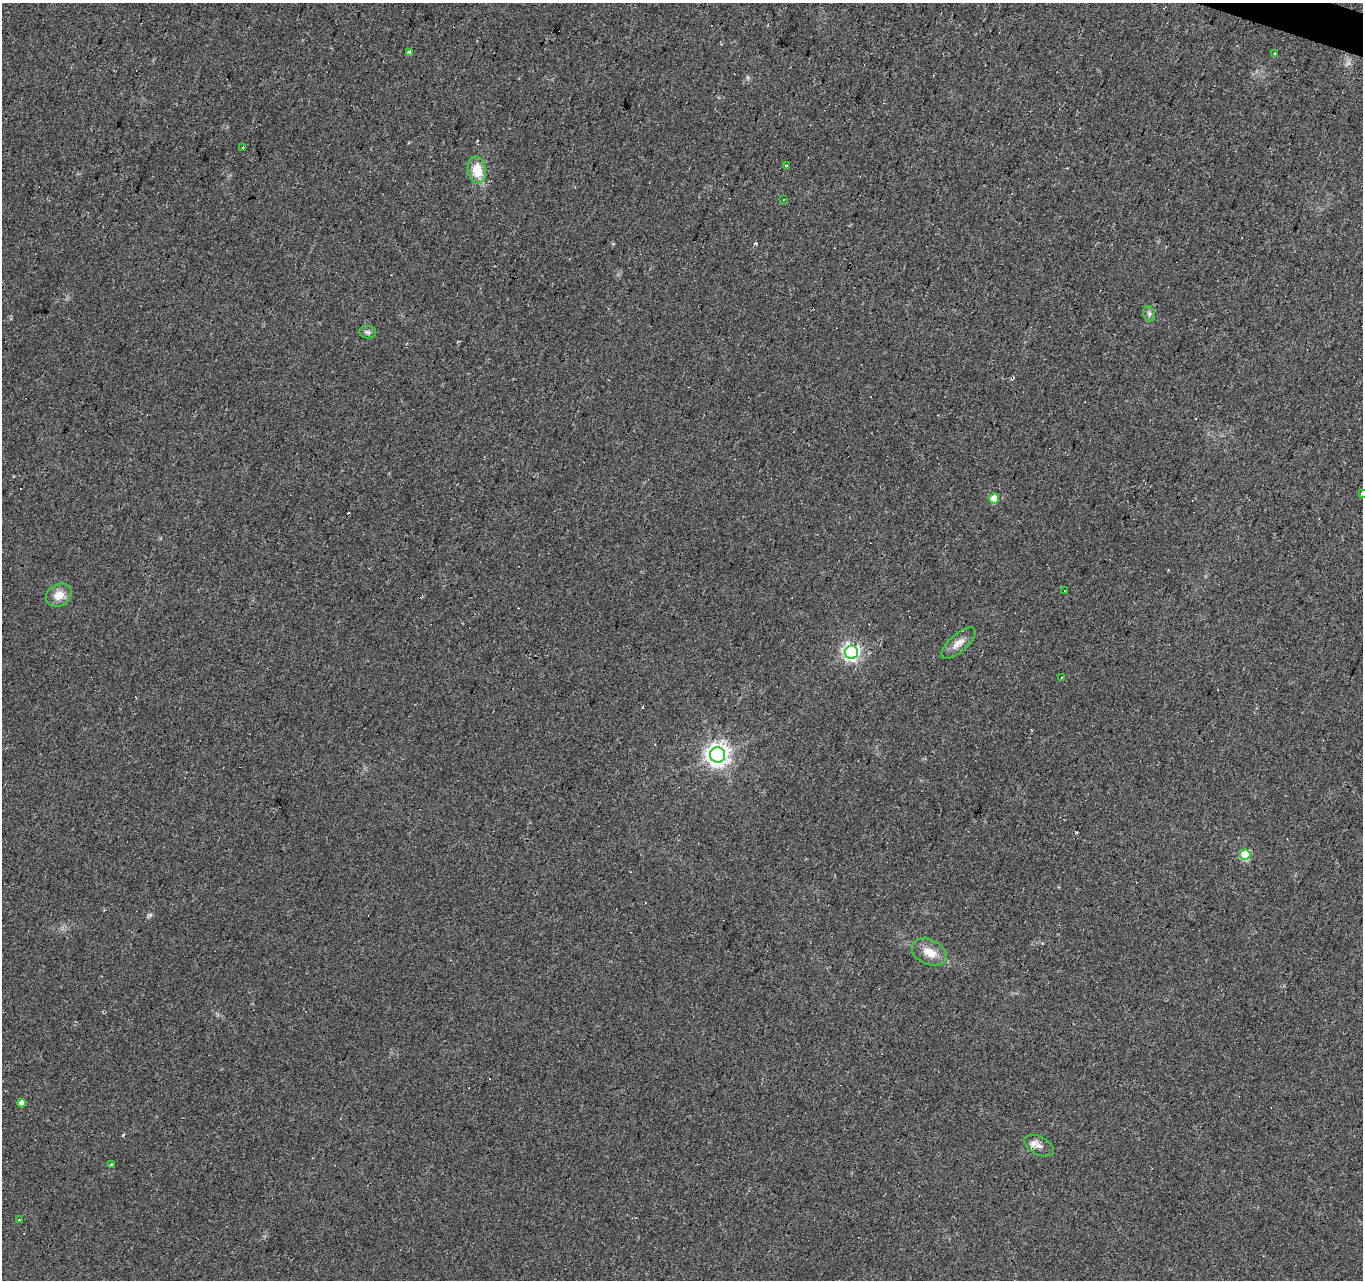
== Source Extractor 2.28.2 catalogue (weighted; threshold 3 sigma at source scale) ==
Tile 10 of 4 x 4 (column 2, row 3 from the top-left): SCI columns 1366-2726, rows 1553-2830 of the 5449 x 5596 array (HDU 1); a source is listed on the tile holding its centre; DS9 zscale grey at full resolution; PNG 1365 x 1282 px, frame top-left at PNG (2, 3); each listed source drawn as its Kron ellipse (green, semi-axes under 4 px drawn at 4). Shown black and unused: <1% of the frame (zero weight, under 2 of 3 exposures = <1% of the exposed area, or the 3 px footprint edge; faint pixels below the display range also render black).
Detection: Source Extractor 2.28.2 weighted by HDU 2 'WHT'; one run over the whole footprint, this tile lists its part. Background 0.0448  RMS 0.0067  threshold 0.03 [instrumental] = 3 sigma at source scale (4.5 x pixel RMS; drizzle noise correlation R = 1.50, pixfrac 1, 0.0396/0.0396 arcsec/px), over >= 5 px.
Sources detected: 38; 16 cosmic-ray / hot-pixel residue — neither listed nor drawn; the other 22 listed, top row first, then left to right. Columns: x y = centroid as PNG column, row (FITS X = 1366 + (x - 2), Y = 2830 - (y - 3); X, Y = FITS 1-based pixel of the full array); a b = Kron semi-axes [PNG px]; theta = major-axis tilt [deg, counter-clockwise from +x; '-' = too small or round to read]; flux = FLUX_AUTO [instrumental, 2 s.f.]
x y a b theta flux
410 53 3 3 - 16
1274 54 3 3 - 4.4
243 147 3 2 - 1.9
786 165 3 3 - 1.7
477 170 14 9 -80 14
784 200 3 2 - 0.98
1149 314 8 6 -70 1.7
368 332 8 6 -3 1.7
1362 493 4 3 - 0.87
994 498 5 5 - 10
1065 591 3 2 - 0.98
59 595 13 11 31 7.7
958 643 21 8 41 5.9
852 652 7 6 - 210
1062 678 3 3 - 5.7
718 755 8 7 - 500
1245 855 5 5 - 35
929 952 18 12 -25 9.3
21 1103 4 4 - 130
1039 1146 16 9 -27 4.7
111 1164 3 3 - 5.7
19 1220 3 3 - 0.86
Isophote crosses this tile's border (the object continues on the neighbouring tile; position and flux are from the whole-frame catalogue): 1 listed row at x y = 1362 493